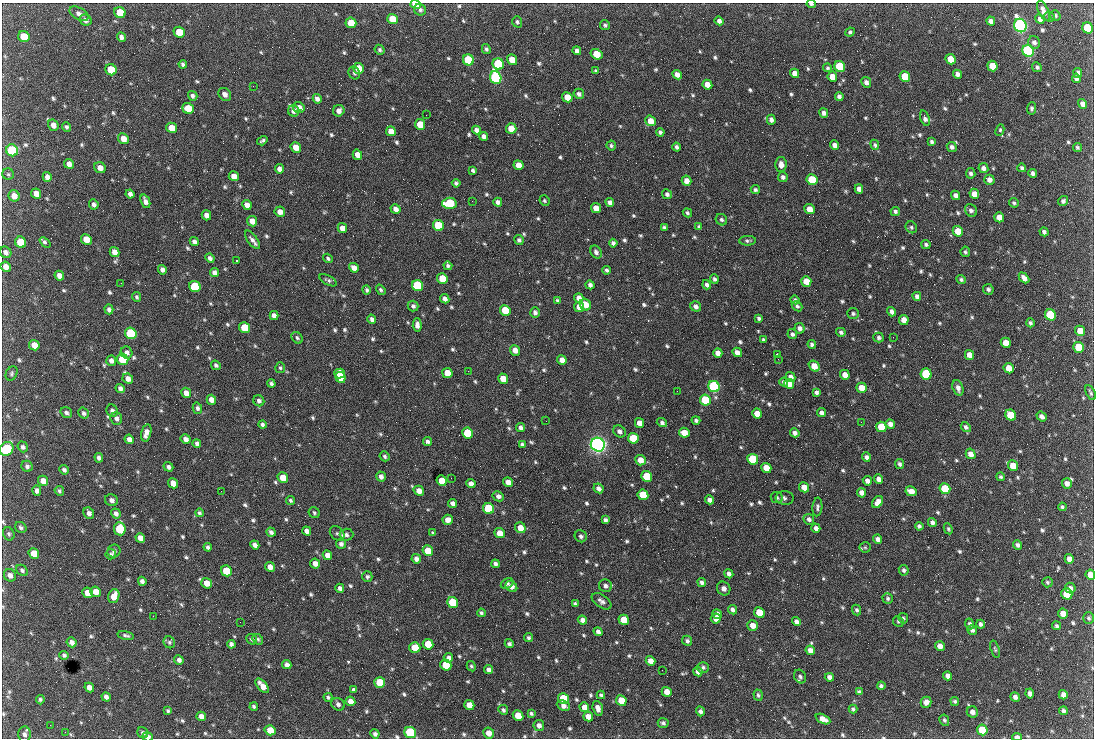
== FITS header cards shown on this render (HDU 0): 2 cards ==
NAXIS1  =                 1092 /fastest changing axis
NAXIS2  =                  736 /next to fastest changing axis

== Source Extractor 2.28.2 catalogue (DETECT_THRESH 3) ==
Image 1092 x 736 px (HDU 0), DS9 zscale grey, 1 PNG px = 1 image px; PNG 1096 x 740 px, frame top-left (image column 1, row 736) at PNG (2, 3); each listed source drawn as its Kron ellipse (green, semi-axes under 4 px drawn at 4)
Background 1830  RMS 40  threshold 119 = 3 sigma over >= 5 px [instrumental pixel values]
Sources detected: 810; of the 810, the 500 brightest by FLUX_AUTO listed and drawn (310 fainter detections omitted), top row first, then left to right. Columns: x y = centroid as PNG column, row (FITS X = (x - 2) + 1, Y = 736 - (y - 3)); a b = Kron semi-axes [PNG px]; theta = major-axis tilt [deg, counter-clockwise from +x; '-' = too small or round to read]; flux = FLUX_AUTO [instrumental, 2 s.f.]
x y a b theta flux
416 4 5 4 - 6.6e+04
811 4 4 3 - 5.0e+03
420 10 6 5 - 7.3e+03
1043 11 11 5 -65 1.6e+04
120 12 6 5 - 7.1e+04
79 14 10 6 -30 1.3e+04
1055 15 5 5 - 4.7e+03
1049 17 5 5 - 4.6e+03
392 19 5 5 - 5.1e+04
1040 19 5 4 - 8.5e+03
85 20 6 5 - 1.0e+04
719 21 4 4 - 1.0e+04
991 21 5 4 - 1.2e+04
517 22 6 5 - 5.2e+03
351 23 5 5 - 5.4e+04
605 25 5 4 - 5.5e+03
1020 25 7 6 - 1.2e+06
1088 28 6 5 - 1.5e+05
179 32 6 5 - 4.6e+04
850 32 5 4 - 5.5e+03
24 37 6 5 - 7.2e+04
121 37 5 4 - 1.0e+04
1034 42 6 5 - 9.6e+03
486 49 5 4 - 5.2e+03
380 50 5 4 - 5.2e+03
577 51 4 4 - 9.3e+03
1028 51 6 5 - 7.7e+05
597 54 6 5 - 5.8e+04
951 59 5 5 - 5.4e+04
468 60 6 5 - 1.6e+05
512 60 5 5 - 3.6e+04
183 64 4 4 - 6.1e+03
498 64 6 5 - 2.6e+05
992 66 5 5 - 5.6e+04
840 67 6 5 - 1.9e+05
1037 67 5 4 - 5.5e+03
359 68 5 5 - 4.4e+04
827 68 4 4 - 4.8e+03
111 70 6 5 - 7.5e+04
596 71 4 3 - 4.8e+03
354 73 6 5 - 6.2e+03
795 73 5 4 - 1.9e+04
1078 73 5 4 - 1.2e+04
957 74 5 4 - 1.0e+04
677 75 5 4 - 1.6e+04
496 77 6 5 - 5.5e+05
832 77 5 4 - 2.6e+04
905 77 5 5 - 8.9e+04
1076 78 5 4 - 9.2e+03
866 82 5 4 - 1.0e+04
707 85 5 4 - 3.0e+04
253 86 2 2 - 1.9e+04
225 94 7 5 -52 1.3e+04
579 94 5 5 - 8.1e+03
193 96 5 4 - 7.5e+03
839 96 4 4 - 9.8e+03
567 97 5 5 - 3.9e+04
317 99 5 4 - 1.1e+04
1082 104 5 4 - 1.2e+04
188 108 6 5 - 6.0e+04
299 108 6 5 - 2.0e+04
1031 108 6 4 85 5.3e+03
294 111 6 5 - 1.4e+04
339 111 6 5 - 1.4e+04
824 113 5 4 - 8.7e+03
426 115 2 2 - 5.9e+03
925 118 8 4 -71 1.0e+04
771 120 5 4 - 9.4e+03
650 121 5 5 - 3.0e+04
420 124 5 5 - 4.9e+04
53 125 6 5 - 1.5e+04
66 127 5 4 - 5.6e+03
172 128 5 5 - 3.8e+04
511 129 5 5 - 3.3e+04
476 130 4 4 - 1.1e+04
1000 130 6 4 63 5.1e+03
391 131 5 4 - 2.6e+04
660 132 4 4 - 6.1e+03
484 136 4 4 - 1.0e+04
123 139 6 5 - 2.1e+04
262 141 5 3 - 5.4e+03
932 142 4 3 - 5.6e+03
835 145 5 4 - 1.5e+04
875 145 5 4 - 5.3e+03
611 146 5 4 - 4.8e+03
296 147 5 5 - 2.6e+04
677 147 4 3 - 6.8e+03
952 147 5 5 - 9.0e+03
1077 148 4 4 - 5.1e+03
12 150 6 5 - 2.6e+05
357 155 5 4 - 2.2e+04
69 164 5 4 - 1.5e+04
781 164 7 5 -89 1.6e+04
518 165 5 4 - 2.8e+04
100 168 6 5 - 1.8e+04
983 168 5 5 - 9.4e+03
1022 168 4 4 - 6.2e+03
279 169 4 4 - 1.2e+04
473 170 4 3 - 5.7e+03
971 173 5 4 - 7.2e+03
1033 173 4 4 - 7.3e+03
8 174 6 5 - 4.8e+03
234 176 5 4 - 2.1e+04
47 177 5 4 - 1.2e+04
783 177 5 4 - 7.9e+03
812 180 5 5 - 1.4e+05
989 180 5 5 - 1.4e+04
687 181 5 4 - 1.8e+04
456 183 4 4 - 5.5e+03
859 189 5 4 - 1.3e+04
755 190 5 4 - 5.0e+03
36 194 5 5 - 1.9e+04
130 194 4 4 - 9.9e+03
667 194 5 4 - 7.3e+03
974 194 5 4 - 2.3e+04
956 195 5 4 - 1.1e+04
14 196 6 5 - 2.0e+04
145 201 7 4 -67 1.2e+04
472 201 2 2 - 5.9e+03
544 201 5 5 - 4.8e+03
1063 201 5 5 - 6.7e+03
498 202 4 4 - 1.0e+04
610 202 4 4 - 1.0e+04
449 203 7 5 3 1.6e+05
1014 203 5 4 - 4.6e+03
94 204 5 5 - 7.6e+03
247 205 5 4 - 1.7e+04
596 208 5 4 - 3.1e+04
395 209 5 4 - 1.3e+04
809 209 5 4 - 3.1e+04
971 210 7 5 -51 8.4e+03
895 211 5 4 - 6.1e+03
280 212 5 5 - 1.8e+04
687 213 5 4 - 5.7e+03
206 215 5 4 - 1.7e+04
999 217 5 5 - 2.5e+04
721 220 6 5 - 6.1e+03
252 221 5 5 - 2.2e+04
438 225 6 5 - 1.4e+05
664 227 4 3 - 5.1e+03
699 227 3 3 - 4.7e+03
911 227 6 5 - 5.2e+03
342 228 5 4 - 2.3e+04
958 231 5 5 - 5.4e+04
1044 232 4 4 - 7.7e+03
86 239 6 5 - 3.2e+04
252 240 11 5 -54 1.1e+04
519 240 5 4 - 6.2e+03
747 241 8 5 2 5.8e+03
21 242 6 5 - 9.6e+04
45 242 6 4 -40 6.1e+03
194 242 5 4 - 8.8e+03
613 243 4 4 - 7.4e+03
926 244 4 4 - 5.5e+03
6 252 6 5 - 1.0e+04
114 252 5 4 - 1.8e+04
596 252 7 5 -60 8.6e+03
965 252 5 4 - 5.3e+03
210 258 5 4 - 8.8e+03
328 258 5 4 - 4.9e+03
236 261 3 2 - 1.1e+05
448 266 4 3 - 6.3e+03
6 267 5 5 - 1.7e+04
354 268 5 4 - 2.0e+04
162 270 5 4 - 9.6e+03
607 270 4 3 - 5.8e+03
214 272 5 4 - 1.2e+04
59 276 5 4 - 1.6e+04
442 278 5 5 - 5.3e+04
1024 278 6 4 -47 1.5e+04
714 279 4 4 - 6.6e+03
328 280 9 4 -28 5.7e+03
961 280 5 4 - 5.2e+03
806 281 5 5 - 3.9e+04
121 283 2 2 - 9.1e+03
590 285 4 4 - 8.9e+03
707 285 5 4 - 7.9e+03
418 286 6 5 - 2.5e+05
195 287 6 5 - 2.0e+05
988 289 5 5 - 6.5e+03
367 290 5 4 - 5.7e+03
381 290 5 4 - 5.1e+03
917 296 4 4 - 8.8e+03
137 297 5 4 - 5.0e+03
579 298 5 4 - 1.5e+04
445 299 5 4 - 1.1e+04
795 300 4 4 - 5.9e+03
557 301 4 3 - 5.5e+03
585 305 6 5 - 2.8e+04
413 306 5 5 - 7.3e+03
695 306 6 5 - 9.6e+03
797 306 6 4 -44 6.0e+03
579 307 5 4 - 2.4e+04
109 309 5 4 - 8.3e+03
505 310 5 5 - 8.1e+04
535 312 5 5 - 9.0e+03
892 312 5 4 - 1.1e+04
853 313 6 5 - 5.6e+03
1050 315 6 5 - 2.5e+05
274 316 4 4 - 1.2e+04
759 318 4 3 - 6.0e+03
372 319 5 4 - 8.5e+03
904 320 5 4 - 2.5e+04
1030 323 4 3 - 5.5e+03
417 325 7 4 -86 1.2e+04
244 328 5 5 - 8.5e+04
799 328 5 5 - 1.1e+04
1080 331 5 5 - 4.0e+04
841 332 5 4 - 5.9e+03
131 333 6 5 - 3.0e+05
792 334 5 4 - 7.1e+03
893 337 2 2 - 1.5e+04
297 338 6 5 - 5.5e+03
879 338 5 5 - 6.1e+03
763 340 4 3 - 4.9e+03
1006 343 5 5 - 3.3e+04
812 344 4 4 - 5.9e+03
34 345 5 5 - 2.5e+04
1079 347 5 5 - 9.0e+04
515 350 5 5 - 1.8e+04
126 352 6 5 - 9.7e+03
737 352 5 4 - 1.5e+04
718 353 5 4 - 1.6e+04
777 354 3 2 - 6.5e+03
970 355 5 4 - 2.2e+04
123 359 6 5 - 1.1e+05
778 359 2 2 - 1.2e+04
562 360 5 4 - 1.8e+04
111 361 5 5 - 1.0e+04
216 365 5 4 - 5.5e+03
814 366 6 4 -40 3.4e+04
280 368 5 5 - 4.7e+03
1009 368 5 5 - 3.4e+04
468 371 2 2 - 5.9e+03
12 373 7 5 62 5.3e+03
340 373 5 5 - 6.9e+04
447 373 5 5 - 3.7e+04
926 374 5 5 - 2.6e+05
845 375 5 4 - 2.3e+04
340 377 5 5 - 7.8e+04
791 377 5 4 - 1.3e+04
128 379 5 5 - 1.5e+04
503 379 5 5 - 4.3e+04
784 382 4 4 - 6.7e+03
271 383 4 4 - 6.7e+03
789 384 5 4 - 2.5e+04
714 387 6 5 - 6.5e+05
120 388 5 4 - 9.2e+03
862 388 5 5 - 3.2e+04
958 388 8 5 -72 1.2e+04
677 391 2 2 - 5.8e+03
816 392 4 4 - 7.1e+03
186 393 5 5 - 1.6e+04
1091 393 8 3 -64 4.9e+03
211 400 5 4 - 1.9e+04
705 400 5 5 - 1.6e+05
259 401 6 5 - 7.9e+03
197 408 5 4 - 7.4e+03
112 411 6 5 - 9.2e+03
66 413 6 5 - 6.6e+03
84 413 6 5 - 7.0e+03
757 413 5 5 - 3.6e+04
822 413 4 4 - 1.1e+04
1011 415 6 5 - 9.4e+04
1042 416 6 4 -38 1.1e+04
116 418 6 6 - 9.3e+03
696 420 4 4 - 6.0e+03
546 421 2 2 - 6.2e+03
861 422 2 2 - 7.2e+03
639 423 5 4 - 2.2e+04
662 423 5 4 - 7.1e+03
890 424 5 4 - 1.2e+04
262 425 4 4 - 6.4e+03
881 427 5 5 - 9.1e+04
966 427 5 4 - 6.5e+03
520 428 4 4 - 1.0e+04
619 431 7 5 -39 9.6e+03
146 433 9 5 76 1.8e+04
468 433 5 5 - 1.2e+05
684 433 5 5 - 3.2e+04
795 433 5 4 - 9.9e+03
633 438 5 5 - 1.0e+05
129 439 5 4 - 1.0e+04
186 439 5 4 - 1.2e+04
428 442 5 4 - 7.3e+03
197 443 4 4 - 7.2e+03
522 445 4 4 - 7.8e+03
598 445 7 6 - 1.6e+06
23 447 5 5 - 6.7e+03
7 449 7 6 - 1.9e+05
971 454 5 4 - 2.0e+04
385 456 5 4 - 5.5e+03
866 457 5 4 - 8.5e+03
99 458 5 4 - 9.1e+03
753 459 5 5 - 1.5e+05
640 460 5 5 - 2.8e+04
900 464 5 4 - 6.3e+03
27 466 6 5 - 7.0e+03
1013 466 5 5 - 4.2e+04
168 467 5 4 - 8.8e+03
766 468 5 5 - 3.6e+04
64 470 5 4 - 7.1e+03
381 476 5 4 - 9.9e+03
647 476 5 5 - 1.2e+05
1000 477 4 4 - 5.2e+03
283 478 5 5 - 4.3e+04
451 478 2 2 - 4.9e+03
879 479 5 4 - 1.5e+04
43 481 5 4 - 1.9e+04
442 481 5 5 - 5.4e+04
867 481 5 4 - 1.3e+04
508 482 5 4 - 1.9e+04
173 483 5 5 - 2.4e+04
1067 483 5 5 - 1.4e+04
471 484 5 4 - 1.2e+04
804 487 5 4 - 2.9e+04
599 488 5 4 - 1.1e+04
945 489 5 5 - 1.5e+05
37 491 5 4 - 1.1e+04
59 491 5 4 - 4.8e+03
221 491 2 2 - 7.0e+03
419 491 5 4 - 1.8e+04
911 491 6 4 -26 2.3e+04
861 493 5 4 - 1.3e+04
643 495 5 5 - 8.9e+04
498 496 6 5 - 1.0e+04
777 498 6 5 - 6.2e+03
785 498 9 7 -5 9.6e+03
111 500 6 5 - 1.0e+04
291 500 4 4 - 4.9e+03
709 500 4 4 - 1.1e+04
878 502 6 4 55 1.6e+04
453 503 5 4 - 1.1e+04
817 507 9 5 86 7.1e+03
1062 507 4 3 - 4.8e+03
488 508 6 5 - 1.7e+05
89 513 6 5 - 1.1e+04
116 513 5 4 - 8.6e+03
199 513 4 3 - 4.9e+03
314 513 6 5 - 4.7e+03
809 519 6 5 - 8.1e+03
448 520 5 5 - 1.6e+04
605 520 4 4 - 6.9e+03
932 523 5 4 - 9.1e+03
919 526 4 4 - 6.7e+03
21 527 6 5 - 6.5e+03
520 528 5 5 - 3.0e+04
816 528 4 4 - 9.4e+03
120 529 6 5 - 1.6e+05
948 529 6 4 -64 4.6e+03
307 531 5 4 - 1.1e+04
271 532 5 4 - 8.0e+03
433 533 4 3 - 4.9e+03
499 533 5 5 - 3.1e+04
9 534 7 5 -66 5.7e+03
337 534 8 6 -46 6.1e+03
346 535 7 6 - 8.4e+03
581 536 6 5 - 7.2e+03
140 538 5 4 - 1.5e+04
878 539 5 4 - 1.3e+04
341 544 5 5 - 7.7e+03
255 545 5 4 - 1.1e+04
1018 545 5 4 - 7.0e+03
208 547 4 4 - 6.2e+03
865 547 5 5 - 4.7e+03
114 551 6 6 - 6.8e+03
428 551 5 5 - 4.6e+04
34 553 5 5 - 4.1e+04
111 554 5 5 - 5.2e+03
327 555 5 4 - 1.9e+04
416 559 5 4 - 1.2e+04
1069 559 5 4 - 1.7e+04
315 563 5 5 - 1.5e+04
495 564 4 4 - 8.2e+03
270 567 5 4 - 1.7e+04
22 570 6 5 - 6.0e+03
904 570 5 5 - 6.1e+03
226 571 6 5 - 8.3e+04
729 574 5 4 - 9.3e+03
10 575 6 6 - 1.3e+04
1090 575 5 4 - 2.2e+04
367 577 5 5 - 5.7e+03
142 581 5 4 - 9.4e+03
702 582 4 4 - 7.1e+03
1047 582 5 5 - 5.0e+03
207 583 5 5 - 2.3e+04
507 583 6 4 28 5.7e+03
605 586 6 6 - 9.5e+03
511 587 6 5 - 1.3e+04
340 588 4 4 - 9.5e+03
724 588 7 6 - 1.4e+04
1070 588 5 5 - 1.1e+04
96 592 5 5 - 2.5e+04
87 593 5 5 - 2.7e+04
1067 594 5 5 - 1.2e+05
114 596 7 5 70 2.9e+04
888 598 5 5 - 5.6e+03
602 601 11 6 -36 1.0e+04
453 602 6 5 - 1.2e+05
575 604 4 3 - 5.3e+03
733 610 5 4 - 9.4e+03
857 610 5 4 - 6.0e+03
481 613 4 4 - 5.8e+03
759 613 5 5 - 6.2e+04
717 614 5 4 - 1.7e+04
1063 614 5 5 - 2.4e+04
153 616 2 2 - 1.0e+04
903 618 5 4 - 5.0e+03
1089 618 6 5 - 5.6e+03
716 619 5 5 - 2.1e+04
582 620 5 4 - 1.3e+04
624 620 5 5 - 7.4e+04
898 621 5 5 - 4.6e+03
240 622 2 2 - 4.7e+03
796 622 5 4 - 1.1e+04
970 624 5 4 - 6.6e+03
981 624 4 4 - 8.4e+03
753 625 5 5 - 2.3e+04
1056 626 5 4 - 5.3e+03
972 630 5 4 - 7.5e+03
598 632 4 4 - 9.0e+03
126 635 8 3 -12 5.7e+03
528 638 4 4 - 5.7e+03
252 639 6 5 - 6.0e+03
258 639 6 4 -45 4.7e+03
687 641 5 4 - 6.4e+03
72 642 5 4 - 1.3e+04
169 642 6 5 - 5.4e+03
231 644 4 4 - 8.0e+03
428 644 5 5 - 5.7e+04
509 644 4 4 - 6.4e+03
940 646 5 4 - 1.9e+04
415 648 5 5 - 5.3e+04
995 649 9 4 -72 4.6e+03
810 650 5 4 - 1.9e+04
64 655 4 3 - 6.2e+03
448 658 5 4 - 9.5e+03
179 660 5 4 - 8.7e+03
650 661 5 4 - 1.8e+04
287 665 5 4 - 1.1e+04
446 665 6 5 - 9.4e+04
471 666 5 4 - 5.0e+03
703 667 6 5 - 6.1e+03
489 670 5 4 - 1.2e+04
662 670 2 2 - 5.6e+03
698 672 5 4 - 1.2e+04
800 676 7 5 -60 7.3e+03
948 676 5 4 - 1.2e+04
829 677 5 4 - 1.1e+04
380 682 5 5 - 8.3e+04
262 686 9 4 -49 2.5e+04
881 686 4 3 - 6.2e+03
89 687 5 4 - 1.5e+04
354 690 4 4 - 7.3e+03
667 692 5 4 - 2.3e+04
859 692 4 4 - 5.5e+03
1030 693 5 4 - 1.0e+04
601 695 4 3 - 5.2e+03
758 695 6 4 -71 5.8e+03
1063 695 5 4 - 1.4e+04
106 697 5 4 - 9.8e+03
328 697 4 4 - 5.1e+03
1015 697 5 4 - 9.8e+03
563 698 5 5 - 1.0e+05
40 700 4 3 - 5.2e+03
350 701 5 4 - 1.8e+04
621 701 5 5 - 5.7e+04
955 701 4 4 - 5.2e+03
926 702 5 5 - 1.2e+04
338 704 7 6 - 8.8e+03
469 705 5 5 - 2.9e+04
254 706 4 3 - 5.5e+03
563 706 7 4 -24 1.3e+04
584 707 5 4 - 2.0e+04
598 708 7 5 -74 1.5e+04
853 709 4 3 - 5.3e+03
503 710 5 4 - 5.7e+03
168 711 4 3 - 4.7e+03
700 711 5 4 - 7.6e+03
1063 711 4 3 - 6.7e+03
972 712 6 5 - 1.3e+04
531 714 4 3 - 5.0e+03
201 716 5 4 - 1.3e+04
518 716 5 5 - 4.2e+04
588 716 5 4 - 2.1e+04
823 719 8 4 -25 2.1e+04
944 720 6 4 -62 5.0e+03
663 723 5 5 - 6.1e+03
50 725 2 2 - 4.7e+03
539 726 5 5 - 1.3e+04
270 730 5 5 - 3.8e+04
982 730 5 5 - 7.5e+04
65 732 2 2 - 1.0e+04
410 732 6 5 - 3.0e+05
143 733 6 5 - 7.4e+03
489 733 6 5 - 2.1e+04
24 734 8 6 -90 8.8e+03
375 734 5 4 - 7.5e+03
147 737 5 4 - 1.3e+04
1017 737 5 3 - 1.2e+04
At the frame edge (FLAGS 8, measured only in part): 6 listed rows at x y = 416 4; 811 4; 7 449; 1090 575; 147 737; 1017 737
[310 fainter detections neither listed nor drawn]